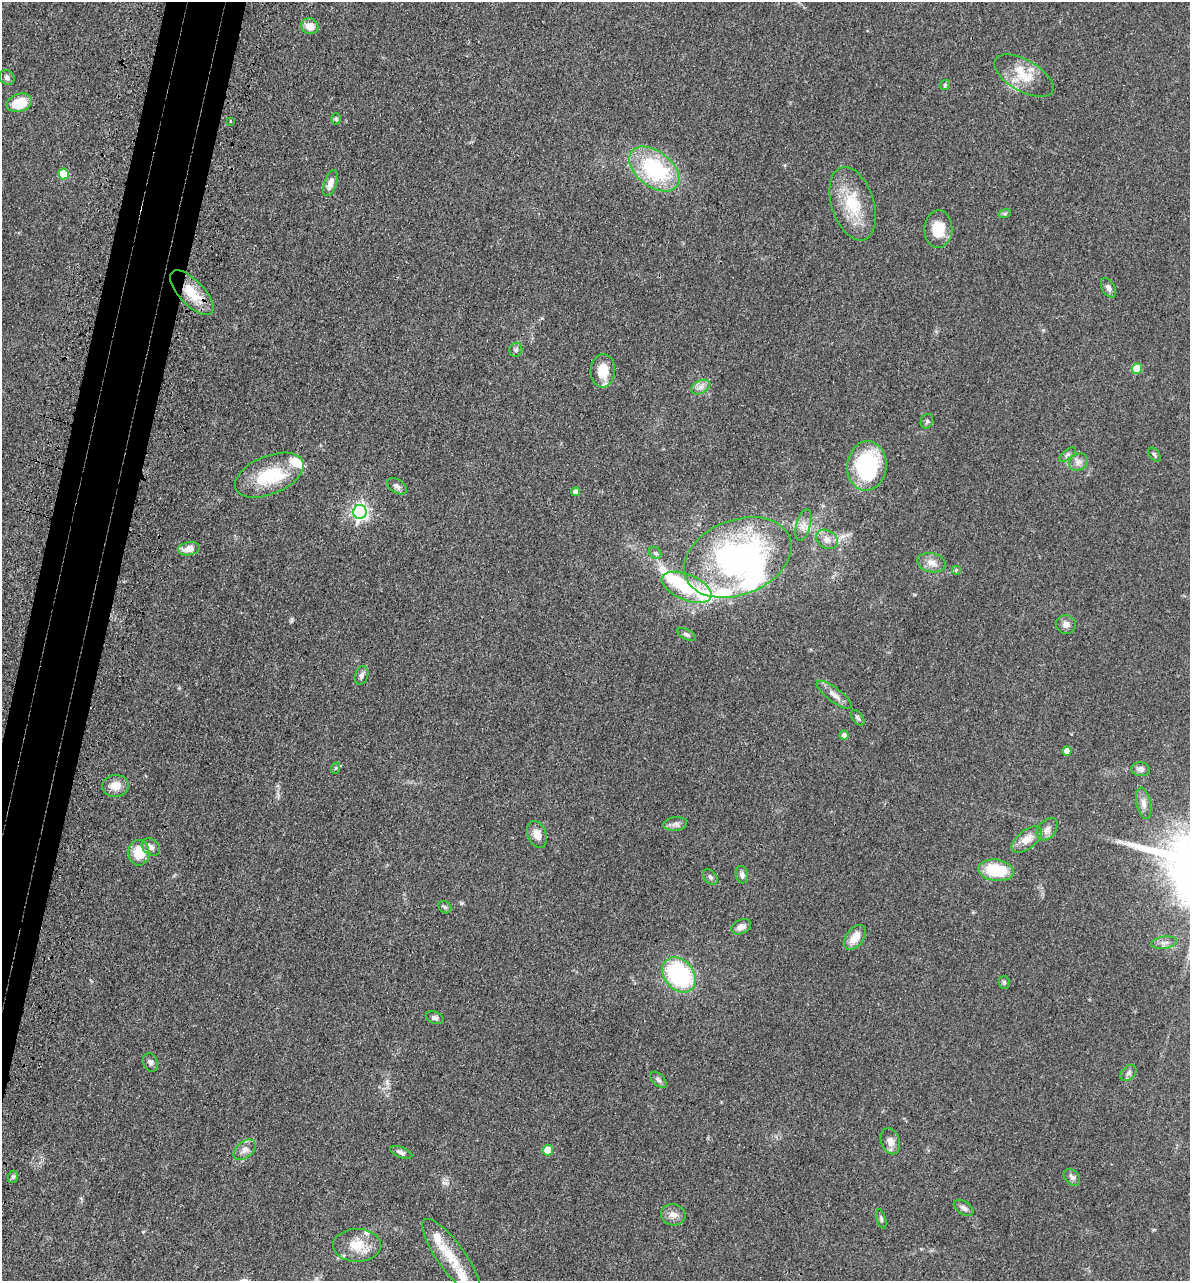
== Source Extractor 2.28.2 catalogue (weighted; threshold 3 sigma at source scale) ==
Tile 7 of 4 x 4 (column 3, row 2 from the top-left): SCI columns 2697-3884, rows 2627-3905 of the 5276 x 5252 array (HDU 1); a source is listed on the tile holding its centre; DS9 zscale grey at full resolution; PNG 1192 x 1283 px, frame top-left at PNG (2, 2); each listed source drawn as its Kron ellipse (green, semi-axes under 4 px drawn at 4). Shown black and unused: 5% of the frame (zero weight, under 3 of 4 exposures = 6% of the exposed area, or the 3 px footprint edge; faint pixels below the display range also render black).
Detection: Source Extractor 2.28.2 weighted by HDU 2 'WHT'; one run over the whole footprint, this tile lists its part. Background 0.0401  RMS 0.0049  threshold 0.0219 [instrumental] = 3 sigma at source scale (4.5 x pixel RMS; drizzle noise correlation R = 1.50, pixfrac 1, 0.05/0.05 arcsec/px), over >= 5 px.
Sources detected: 88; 3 inside a brighter object's white glare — neither listed nor drawn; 8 inside a brighter listed object's ellipse — not listed separately; the other 77 listed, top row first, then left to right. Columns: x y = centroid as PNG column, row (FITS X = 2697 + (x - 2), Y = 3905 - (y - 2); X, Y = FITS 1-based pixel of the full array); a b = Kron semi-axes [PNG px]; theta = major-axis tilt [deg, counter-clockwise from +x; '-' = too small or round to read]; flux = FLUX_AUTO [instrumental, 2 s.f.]
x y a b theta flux
310 26 9 7 -21 5.4
1024 76 33 15 -30 13
7 78 8 6 -33 1.4
945 85 6 4 47 0.66
19 103 13 9 19 12
336 119 5 4 - 0.78
230 121 3 2 - 0.6
654 169 28 17 -38 47
63 174 5 5 - 13
330 183 13 6 71 3.8
853 204 38 21 -72 20
1005 213 6 4 20 0.82
938 229 19 14 88 10
1108 288 11 6 -61 1.9
192 293 28 12 -46 13
516 350 7 6 - 1.3
1137 369 5 5 - 14
603 371 17 12 86 9.2
700 387 10 6 26 2.3
927 421 7 6 - 1.1
1067 454 10 4 39 1.1
1154 455 8 5 -54 0.94
1078 462 10 8 36 2.3
867 466 25 19 85 51
269 475 36 19 22 25
397 486 11 6 -32 2
576 492 4 4 - 1.7
360 512 7 6 - 150
803 525 16 7 75 3.3
827 539 12 9 -32 3.3
189 549 11 6 10 4.9
655 553 7 5 -45 1
738 557 56 37 21 130
931 563 14 9 -12 4
956 570 5 5 - 0.65
687 587 26 13 -22 25
1066 624 10 9 - 2.4
686 634 10 5 -27 1.2
361 675 9 6 71 1.6
834 695 21 7 -37 3.6
858 718 9 5 -53 1
844 735 4 4 - 1.7
1067 751 4 4 - 3.6
336 768 6 3 71 0.52
1141 769 9 7 -7 2
115 786 13 11 8 5.6
1144 803 16 7 -77 2.8
675 824 12 7 6 2.2
1047 829 12 8 50 2.7
537 834 14 9 -68 4.3
1027 839 18 9 37 5.3
151 847 10 7 -40 2.2
139 853 13 10 -90 10
996 870 18 10 -8 18
742 875 9 6 -79 1.7
710 877 9 6 -52 1.2
445 907 7 5 -42 0.91
741 927 10 7 24 3.1
855 937 14 8 53 6.6
1164 943 13 6 8 2.2
679 975 19 14 -50 54
1004 982 6 5 - 0.8
435 1018 9 6 -19 1.5
150 1062 9 7 -69 1.7
1128 1073 9 6 45 1.6
658 1080 10 6 -45 1.4
890 1141 13 9 -73 3.3
245 1150 13 8 41 2.9
548 1150 5 5 - 9.9
401 1152 11 5 -21 1.7
13 1177 6 5 - 0.98
1072 1177 9 7 -47 1.7
963 1208 11 6 -34 1.9
673 1215 12 10 -12 3.4
881 1219 10 4 -73 0.94
357 1245 24 16 0 11
451 1257 46 14 -54 14
Overlapping masked pixels (flux is a lower limit): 1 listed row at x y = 192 293